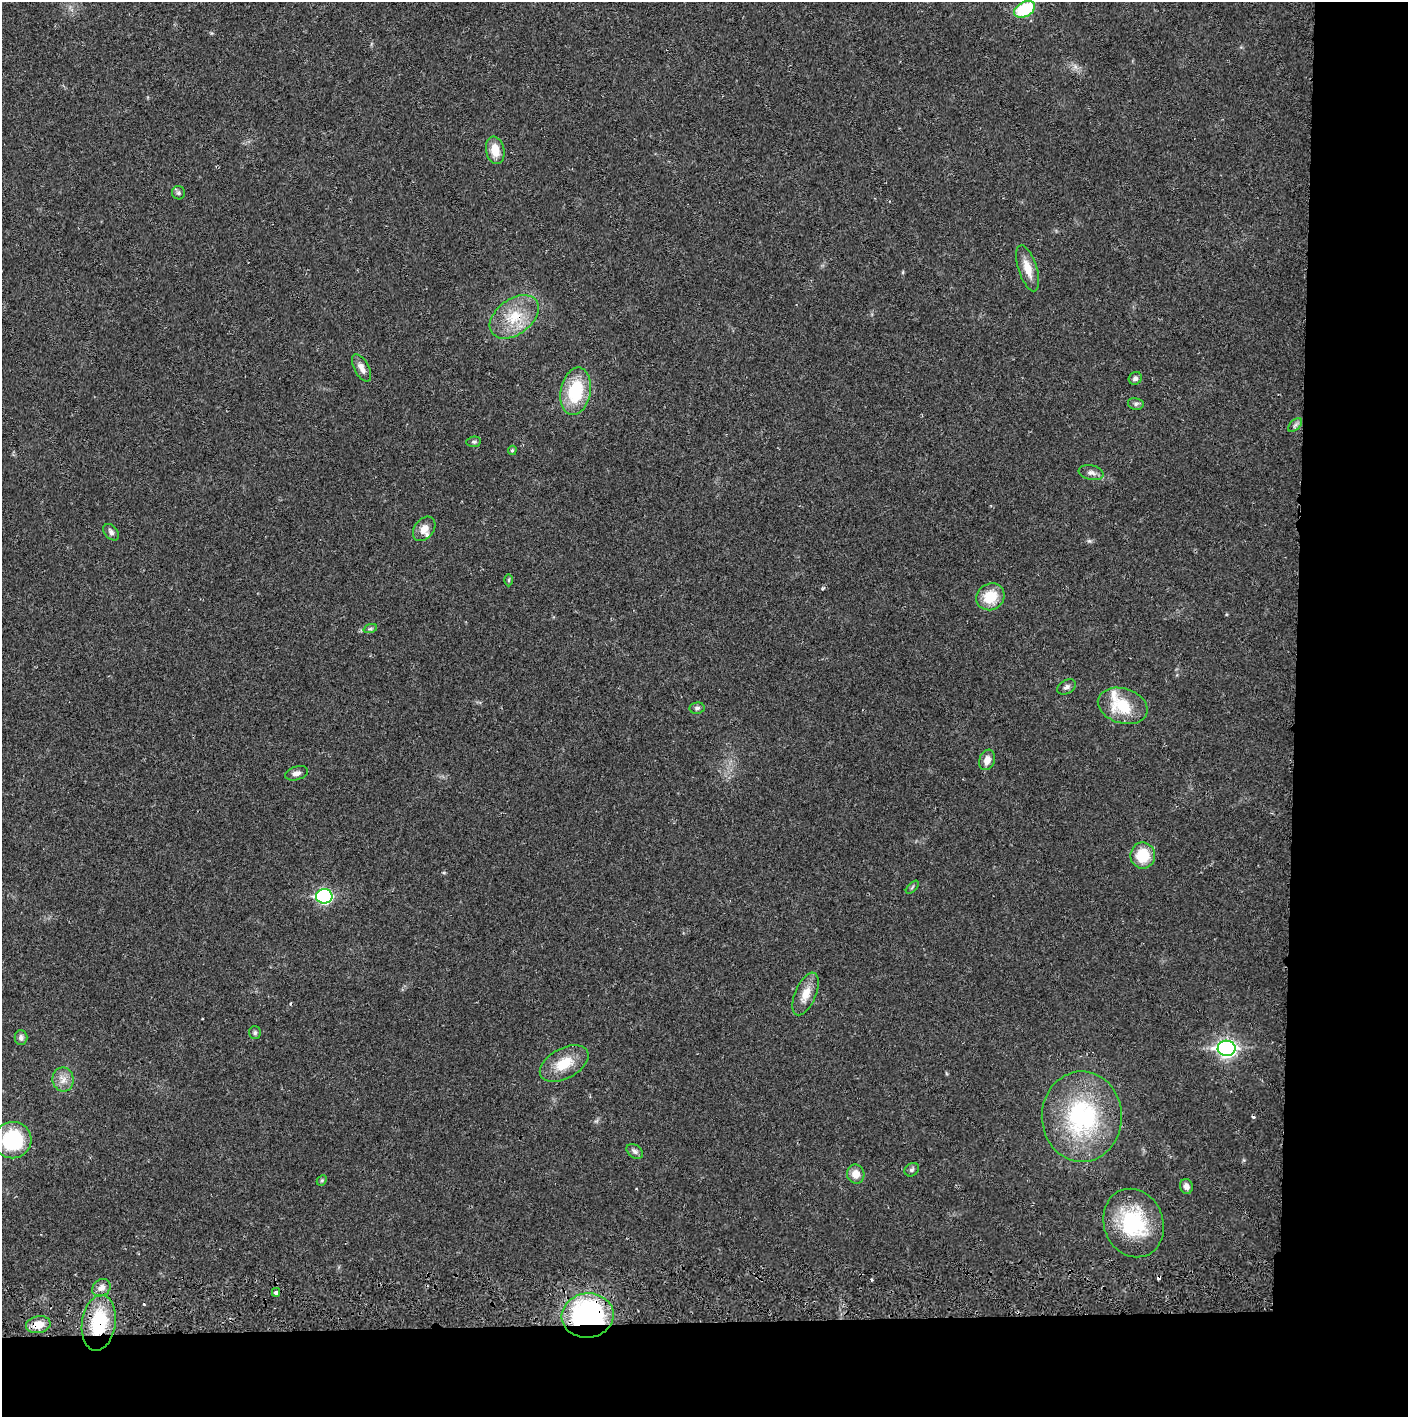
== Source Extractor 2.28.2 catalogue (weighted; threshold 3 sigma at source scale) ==
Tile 9 of 3 x 3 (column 3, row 3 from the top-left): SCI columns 2817-4222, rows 56-1470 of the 4229 x 4359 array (HDU 1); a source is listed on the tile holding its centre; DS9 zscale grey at full resolution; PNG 1410 x 1419 px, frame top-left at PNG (2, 2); each listed source drawn as its Kron ellipse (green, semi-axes under 4 px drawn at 4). Shown black and unused: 14% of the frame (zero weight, under 2 of 3 exposures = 3% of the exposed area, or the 3 px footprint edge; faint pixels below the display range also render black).
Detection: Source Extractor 2.28.2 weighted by HDU 2 'WHT'; one run over the whole footprint, this tile lists its part. Background 0.0215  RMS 0.0035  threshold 0.0157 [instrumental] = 3 sigma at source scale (4.5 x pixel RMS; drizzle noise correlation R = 1.50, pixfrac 1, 0.05/0.05 arcsec/px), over >= 5 px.
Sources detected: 50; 3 cosmic-ray / hot-pixel residue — neither listed nor drawn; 2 inside a brighter listed object's ellipse — not listed separately; the other 45 listed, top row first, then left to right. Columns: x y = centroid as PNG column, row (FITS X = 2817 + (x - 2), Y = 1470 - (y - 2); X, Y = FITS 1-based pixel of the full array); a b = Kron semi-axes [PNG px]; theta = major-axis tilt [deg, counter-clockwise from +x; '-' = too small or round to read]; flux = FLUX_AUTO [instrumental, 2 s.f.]
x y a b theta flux
1025 9 11 7 29 19
495 150 14 9 -78 5.7
178 193 6 6 - 0.82
1028 268 24 9 -72 4.9
514 317 27 17 37 11
361 368 15 7 -61 2.3
1135 378 7 6 - 1
576 391 24 15 79 18
1136 404 8 6 -12 0.91
1295 425 8 5 45 0.97
474 442 7 5 7 0.67
512 450 5 4 - 0.46
1091 473 12 7 -11 1.7
424 529 13 9 51 3.2
111 532 9 6 -49 1.2
509 580 6 4 89 0.43
990 597 14 13 - 9.3
370 629 7 4 18 0.63
1067 687 10 6 31 1.2
1123 706 25 17 -18 13
697 708 7 5 10 0.85
987 760 10 7 71 2.7
296 773 12 6 16 1.5
1143 855 13 12 - 10
912 887 8 3 46 0.49
324 896 8 7 - 51
806 994 23 10 67 4.9
255 1033 6 6 - 0.7
21 1037 7 6 - 1.1
1227 1048 9 7 -2 120
564 1063 26 15 28 8.8
63 1080 12 10 -81 2.9
1082 1117 45 40 -89 46
13 1140 19 18 - 23
635 1151 9 6 -39 1.1
912 1170 8 6 38 0.81
856 1174 9 8 - 3.5
322 1180 6 4 45 0.47
1186 1186 7 6 - 1.9
1134 1223 35 29 -69 26
101 1288 10 8 35 2
276 1292 4 3 - 3.5
588 1316 26 22 7 73
99 1323 28 16 82 20
38 1325 12 8 10 4.8
Overlapping masked pixels (flux is a lower limit): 4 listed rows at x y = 514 317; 588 1316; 99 1323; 38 1325
Isophote crosses this tile's border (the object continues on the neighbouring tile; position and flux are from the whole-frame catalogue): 1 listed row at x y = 13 1140